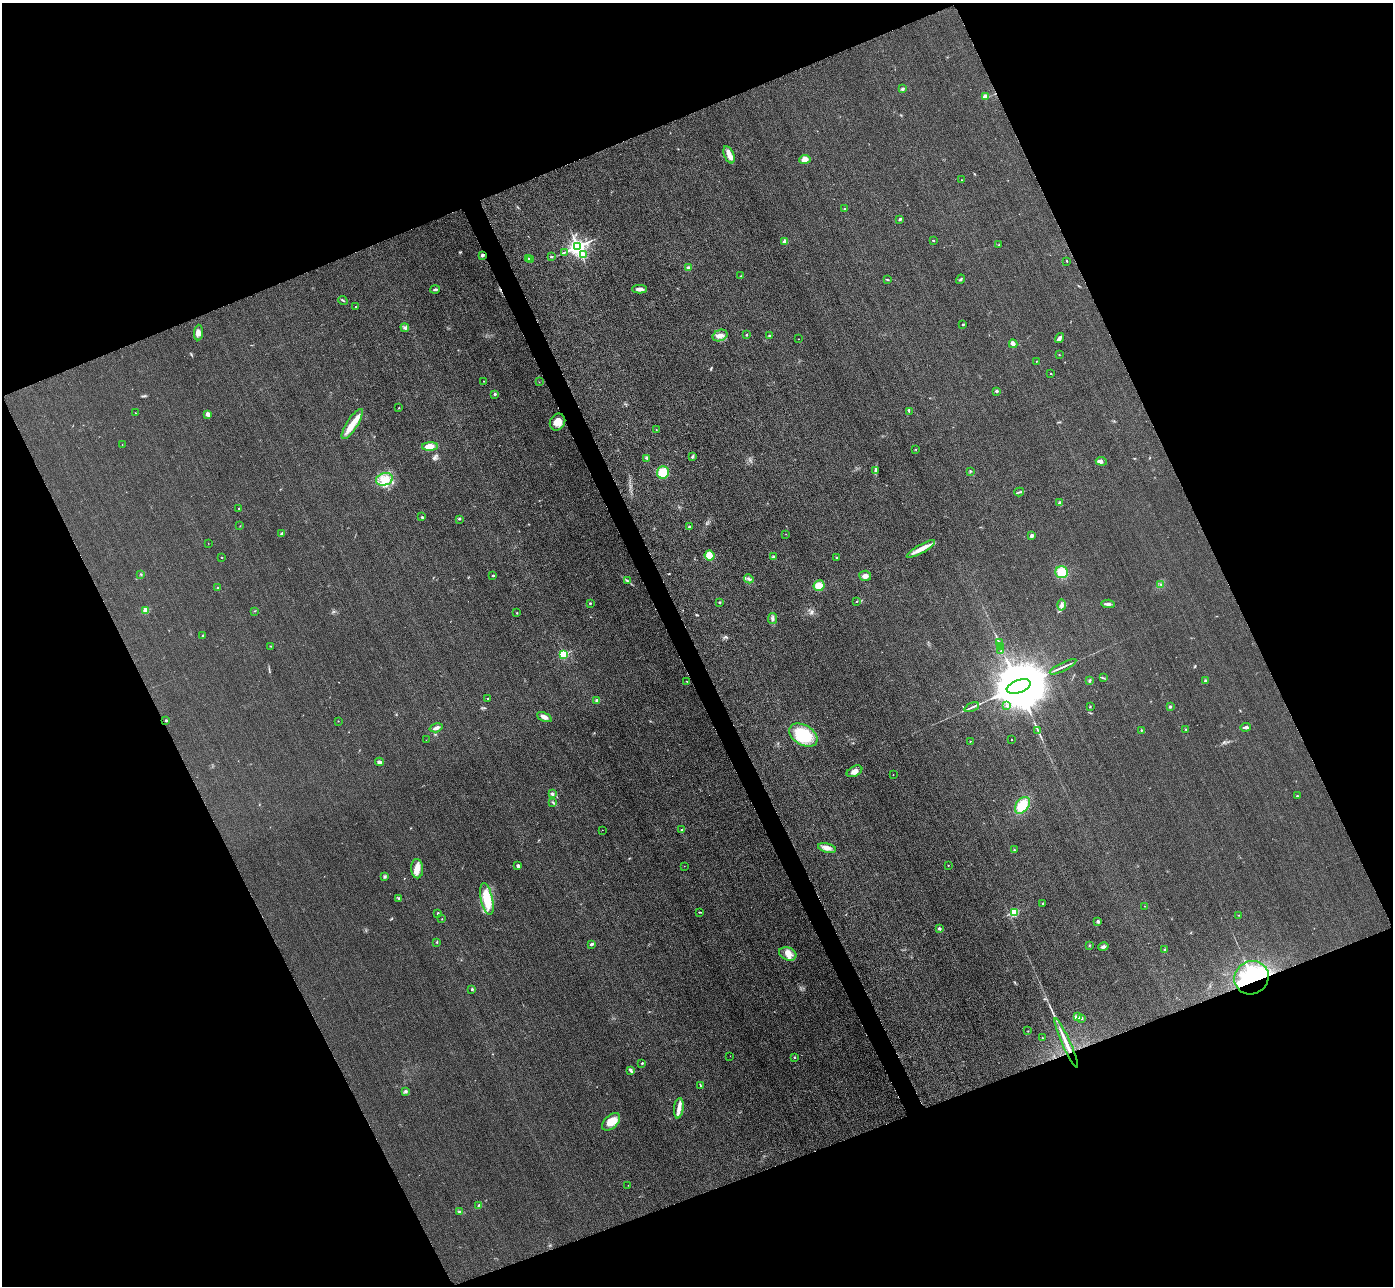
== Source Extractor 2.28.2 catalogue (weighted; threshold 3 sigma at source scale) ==
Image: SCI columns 31-5594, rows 307-5439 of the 5625 x 5613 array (HDU 1 of 3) = the unmasked area's bounding box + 8 px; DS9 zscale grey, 4 x 4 block average (1 PNG px = mean of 4 x 4 image px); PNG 1395 x 1288 px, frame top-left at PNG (2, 3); each listed source drawn as its Kron ellipse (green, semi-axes under 4 px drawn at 4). Shown black and unused: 44% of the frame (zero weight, under 3 of 4 exposures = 3% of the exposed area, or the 3 px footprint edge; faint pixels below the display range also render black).
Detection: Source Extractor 2.28.2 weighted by HDU 2 'WHT'. Background 0.0651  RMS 0.019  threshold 0.0834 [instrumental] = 3 sigma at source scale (4.5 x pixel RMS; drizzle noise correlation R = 1.50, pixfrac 1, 0.05/0.05 arcsec/px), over >= 5 px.
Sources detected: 179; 1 cosmic-ray / hot-pixel residue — neither listed nor drawn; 3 coinciding with a brighter row at this scale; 1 inside a brighter listed object's ellipse — not listed separately; the other 174 listed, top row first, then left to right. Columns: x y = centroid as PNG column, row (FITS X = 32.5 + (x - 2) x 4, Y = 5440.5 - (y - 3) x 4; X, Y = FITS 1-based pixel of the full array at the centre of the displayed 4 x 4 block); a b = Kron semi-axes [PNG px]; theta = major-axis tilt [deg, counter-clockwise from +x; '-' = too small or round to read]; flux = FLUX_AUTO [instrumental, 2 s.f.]
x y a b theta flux
902 89 3 3 - 17
985 96 2 2 - 110
729 155 9 5 -68 72
805 159 5 4 - 65
962 180 2 2 - 5.7
844 209 2 2 - 12
900 219 3 2 - 13
933 240 2 2 - 25
785 241 2 2 - 240
999 245 2 2 - 9.2
578 247 3 3 - 6300
564 252 2 2 - 7.1
482 255 3 2 - 24
584 255 2 2 - 130
551 256 3 2 - 8.2
528 259 2 2 - 58
531 260 3 2 - 16
1067 261 2 2 - 4.7
689 268 2 2 - 120
741 276 2 2 - 4.8
960 279 5 2 - 13
888 280 2 2 - 5
639 289 7 3 0 50
435 290 5 2 - 18
343 300 5 2 - 13
356 306 2 2 - 5.6
963 324 2 2 - 21
405 328 4 3 - 23
198 333 8 4 86 48
720 335 8 5 22 60
747 335 2 2 - 8.9
769 336 3 2 - 8.7
1059 338 5 3 - 23
798 339 2 2 - 4.5
1013 344 4 2 - 60
1059 355 2 2 - 4.3
1036 361 2 2 - 4.6
1051 374 2 2 - 12
484 381 2 2 - 3.7
539 382 2 2 - 2.4
997 391 2 2 - 69
495 394 2 2 - 33
399 408 2 2 - 5.3
909 411 2 2 - 6.3
135 413 2 2 - 3.2
208 414 2 2 - 200
558 422 9 7 58 110
352 424 17 5 57 150
656 429 2 2 - 6
122 445 2 2 - 4
430 446 8 4 2 130
916 449 2 2 - 3.8
692 457 3 2 - 9.4
647 458 3 2 - 12
1101 461 5 3 - 35
875 471 2 2 - 5.9
970 471 2 2 - 3.8
663 473 6 6 - 200
384 479 8 6 14 130
1019 492 5 2 - 14
1060 503 2 2 - 100
239 508 2 2 - 11
422 517 2 2 - 17
459 519 3 2 - 6.3
240 526 2 2 - 3.3
690 527 2 2 - 4
282 534 3 3 - 17
786 534 2 2 - 4
1032 536 2 2 - 140
208 543 2 2 - 2.3
921 549 16 4 30 110
709 555 5 5 - 110
222 557 2 2 - 10
773 557 3 3 - 15
837 557 2 2 - 4.4
1061 572 6 6 - 210
141 574 2 2 - 5.5
493 575 3 2 - 14
865 576 6 5 - 40
749 579 5 3 - 22
627 581 4 2 - 6.3
1161 584 2 2 - 3.9
819 586 5 5 - 130
218 588 2 2 - 50
857 601 2 2 - 6.5
719 602 2 2 - 29
590 603 2 2 - 22
1108 604 7 2 -4 33
1062 605 5 3 - 28
146 610 2 2 - 350
255 611 2 2 - 4
517 613 3 2 - 5.9
773 619 5 2 - 23
203 636 2 2 - 21
999 643 3 2 - 10
271 646 2 2 - 7
1001 646 2 2 - 5.6
1001 651 2 2 - 8.7
563 654 2 2 - 990
1063 667 14 2 26 36
1103 678 2 2 - 6
687 681 2 2 - 6.8
1090 681 3 2 - 14
1205 681 2 2 - 91
1019 686 12 6 21 170000
488 698 2 2 - 12
597 700 3 3 - 27
1007 706 3 2 - 13
972 707 8 2 24 26
1090 707 3 2 - 7.2
1170 707 3 2 - 14
544 717 8 4 -24 42
166 720 2 2 - 35
338 721 2 2 - 4.2
1245 727 5 3 - 26
436 728 7 3 16 40
1186 729 2 2 - 5.5
1141 730 2 2 - 6.8
1038 731 2 2 - 8.2
803 735 15 10 -31 480
1011 739 2 2 - 4.3
426 740 2 2 - 2
970 741 2 2 - 8.2
379 762 4 3 - 39
854 771 8 5 26 58
893 775 2 2 - 6
552 794 2 2 - 29
1297 796 2 2 - 28
553 802 3 2 - 9.1
1022 805 9 6 53 220
602 830 2 2 - 1.7
682 830 2 2 - 38
827 848 9 4 -12 61
1014 850 2 2 - 5.5
948 865 2 2 - 8.7
518 866 3 3 - 21
684 866 2 2 - 3.5
417 869 9 6 -87 91
385 877 3 2 - 13
399 899 2 2 - 5.7
487 899 16 6 -78 340
1042 903 2 2 - 16
1145 906 2 2 - 3.7
700 912 3 2 - 5.8
1014 912 2 2 - 970
438 913 2 2 - 28
1239 915 2 2 - 5.2
442 919 2 2 - 3.5
1098 921 2 2 - 100
940 929 2 2 - 61
437 942 2 2 - 7
592 944 3 2 - 23
1089 945 2 2 - 8.5
1103 947 5 3 - 29
1165 950 3 3 - 23
788 954 9 6 -20 87
1252 978 17 16 - 1300
472 989 2 2 - 35
1077 1016 2 2 - 5
1082 1018 2 2 - 57
1028 1031 2 2 - 5.1
1042 1038 2 2 - 12
1066 1043 27 2 -66 130
730 1056 2 2 - 1.7
794 1057 2 2 - 12
642 1063 2 2 - 23
631 1070 4 2 - 32
700 1085 4 2 - 9.1
405 1091 3 2 - 14
679 1108 10 5 82 68
611 1122 11 6 44 150
628 1185 2 2 - 3.6
479 1205 4 2 - 12
460 1212 3 2 - 21
Overlapping masked pixels (flux is a lower limit): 2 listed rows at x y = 482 255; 1252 978
Diffuse or blended objects may show on this block-average render without a row.